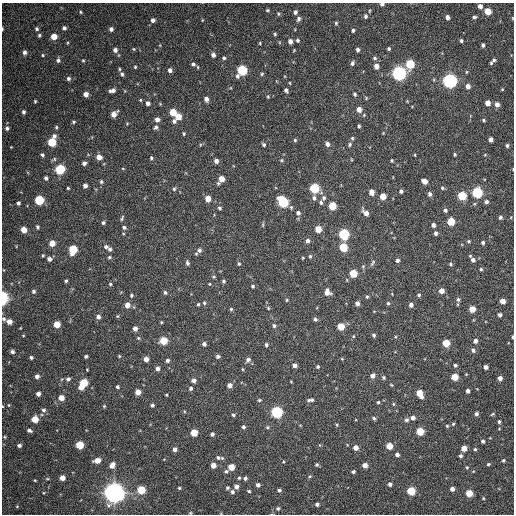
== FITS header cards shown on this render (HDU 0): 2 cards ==
NAXIS1  =                  512 / Axis length
NAXIS2  =                  512 / Axis length

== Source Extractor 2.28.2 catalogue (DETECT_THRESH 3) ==
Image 512 x 512 px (HDU 0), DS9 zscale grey, 1 PNG px = 1 image px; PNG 516 x 516 px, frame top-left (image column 1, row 512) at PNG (2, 3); no overlay
Background 194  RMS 14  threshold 41.7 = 3 sigma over >= 5 px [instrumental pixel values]
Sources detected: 331; all 331 listed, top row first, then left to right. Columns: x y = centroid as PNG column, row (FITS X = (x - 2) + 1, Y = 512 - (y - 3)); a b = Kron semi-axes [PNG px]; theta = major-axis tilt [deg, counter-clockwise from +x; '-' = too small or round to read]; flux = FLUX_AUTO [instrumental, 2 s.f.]
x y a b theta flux
382 4 4 4 - 2500
480 6 5 4 - 4100
267 10 5 3 - 1100
488 11 5 5 - 16000
81 12 4 3 - 970
295 12 4 4 - 2300
278 14 5 4 - 1200
366 16 6 5 - 2300
448 17 4 4 - 3700
474 17 5 4 - 1800
512 18 4 3 - 710
298 19 6 5 - 2500
153 20 5 5 - 3300
202 20 5 3 - 760
336 23 4 4 - 1200
64 28 5 5 - 2200
2 29 3 2 - 820
37 29 5 4 - 1700
111 29 5 4 - 2800
353 30 4 3 - 1600
275 34 4 4 - 1100
39 35 5 4 - 1400
54 36 5 5 - 11000
297 40 5 4 - 1600
290 41 4 4 - 4600
461 41 4 3 - 1600
260 43 3 3 - 900
483 45 4 3 - 1800
134 49 4 4 - 930
389 49 4 3 - 1400
115 50 5 5 - 3300
358 50 4 4 - 2500
24 52 5 4 - 2900
43 55 4 4 - 1000
213 55 5 4 - 3300
224 58 5 4 - 1500
375 58 6 4 -23 1600
58 60 6 5 - 2300
83 60 3 3 - 980
494 60 5 4 - 1500
352 63 6 4 69 2300
491 63 4 4 - 1000
193 64 6 5 - 2200
410 64 6 5 - 39000
376 66 5 5 - 5200
135 67 4 3 - 930
119 69 5 3 - 990
170 70 5 4 - 2800
242 70 7 5 58 63000
467 72 4 3 - 860
399 73 6 6 - 280000
122 74 5 4 - 1800
262 74 5 4 - 1200
68 78 6 6 - 2100
434 80 5 3 - 900
450 81 6 6 - 260000
290 83 4 2 - 670
468 86 5 5 - 4700
502 89 3 3 - 730
112 90 7 4 12 3600
286 90 5 4 - 2300
86 94 4 4 - 5200
355 94 4 4 - 1500
268 96 5 4 - 1100
206 99 5 4 - 3700
140 100 4 3 - 830
35 101 4 3 - 1200
407 101 4 4 - 750
148 103 5 5 - 3200
488 103 4 4 - 6900
497 104 5 5 - 4200
359 109 5 5 - 5700
23 112 5 4 - 2200
173 112 5 5 - 18000
114 114 6 4 49 7600
178 116 5 5 - 11000
157 119 5 5 - 3800
484 120 5 3 - 1200
174 121 6 5 - 2500
74 122 5 4 - 1300
359 126 4 3 - 1400
56 127 5 4 - 1300
156 127 5 5 - 2300
7 128 5 5 - 2300
184 133 4 3 - 1200
383 133 3 3 - 680
352 138 5 4 - 1300
491 139 4 4 - 3600
295 140 4 4 - 1300
52 142 7 5 69 36000
327 144 5 5 - 3600
350 144 5 5 - 1700
264 145 6 4 -46 1700
507 145 4 4 - 1700
11 147 3 3 - 550
455 154 3 3 - 1300
42 155 5 4 - 1900
415 155 4 3 - 750
485 155 5 3 - 790
99 157 6 5 - 6300
151 158 5 4 - 1400
54 159 7 5 31 1500
281 160 4 4 - 1000
216 161 5 4 - 4000
392 161 4 3 - 1300
84 163 5 4 - 2600
60 169 5 5 - 56000
123 169 4 3 - 680
513 169 3 2 - 560
46 178 4 4 - 2400
221 179 7 5 57 10000
424 181 5 4 - 6300
101 182 5 4 - 1500
85 186 4 4 - 3400
68 188 3 3 - 1000
314 188 5 5 - 53000
442 188 5 4 - 1300
174 189 6 5 - 1600
401 191 4 4 - 2200
371 192 5 4 - 6800
477 193 6 5 - 80000
430 194 5 4 - 2700
383 196 5 4 - 13000
462 196 5 5 - 33000
314 198 6 5 - 2500
324 198 6 6 - 2300
208 199 5 4 - 11000
39 200 5 5 - 46000
283 202 7 5 -58 77000
321 202 5 5 - 1900
486 202 5 5 - 2400
18 203 4 3 - 2100
332 206 5 5 - 21000
291 207 5 4 - 1500
219 208 4 4 - 1600
445 210 5 4 - 2100
298 213 5 5 - 2500
365 213 8 4 -47 5000
500 217 5 4 - 2100
122 218 8 3 66 1500
451 221 5 5 - 23000
103 223 5 4 - 1800
263 225 7 3 90 1100
433 225 4 4 - 2900
37 227 5 4 - 1600
124 227 6 5 - 1900
318 229 5 5 - 14000
24 230 5 4 - 10000
436 233 5 4 - 2200
344 234 6 5 - 81000
307 241 6 5 - 3000
469 241 4 3 - 1200
52 243 5 5 - 9800
483 243 4 4 - 1700
106 247 5 5 - 2300
343 247 5 5 - 33000
110 249 5 4 - 2300
73 250 6 5 - 34000
199 250 7 6 - 3200
43 255 5 4 - 1100
310 256 5 4 - 1300
109 257 5 4 - 1400
303 258 3 3 - 840
49 259 6 5 - 3100
397 260 4 4 - 2500
473 260 6 5 - 3500
187 263 6 4 -77 2000
372 263 10 4 62 1800
239 264 5 4 - 1400
451 264 4 4 - 1300
481 269 4 4 - 1200
4 270 3 2 - 560
353 273 5 5 - 25000
214 277 5 4 - 1100
66 281 3 3 - 1400
224 281 4 4 - 1500
110 284 5 4 - 1400
209 284 4 3 - 770
253 286 5 4 - 1400
33 291 5 5 - 2000
441 291 5 5 - 6000
165 292 5 4 - 1700
327 292 6 6 - 7000
131 295 5 4 - 1300
419 295 4 4 - 1500
367 297 5 4 - 1300
3 298 7 4 90 62000
458 299 6 5 - 1800
287 300 4 3 - 940
502 301 4 4 - 6800
204 303 5 4 - 1300
357 303 5 4 - 4000
388 303 5 4 - 1400
198 304 4 3 - 1100
127 305 5 5 - 6300
411 305 5 4 - 3200
268 308 5 4 - 1100
231 309 4 4 - 1200
472 309 5 5 - 12000
500 315 4 4 - 2600
117 316 5 4 - 1000
98 317 5 5 - 3600
4 319 6 5 - 1900
315 319 5 4 - 2100
9 321 5 5 - 7200
161 322 3 3 - 820
57 324 5 5 - 14000
274 326 5 5 - 2000
341 326 5 5 - 16000
135 328 4 4 - 4500
23 335 4 2 - 680
374 335 5 4 - 1700
513 337 4 2 - 1400
138 338 4 4 - 1100
163 341 5 5 - 26000
475 341 5 4 - 3400
446 343 5 5 - 20000
204 344 4 4 - 2200
266 345 4 4 - 1600
473 350 6 5 - 2100
12 352 5 4 - 2400
86 356 4 3 - 1700
119 356 4 4 - 950
218 356 4 4 - 2100
31 357 3 3 - 1800
146 359 4 4 - 5500
342 359 4 3 - 770
167 360 4 4 - 2300
248 360 7 5 40 2800
295 365 4 4 - 3500
455 365 4 4 - 1600
318 366 4 4 - 1300
486 367 4 4 - 3900
157 368 4 4 - 3200
87 369 3 2 - 770
242 369 4 3 - 770
37 376 5 5 - 3400
372 376 5 4 - 4600
383 377 5 4 - 1500
455 377 5 5 - 17000
500 378 4 4 - 4400
68 379 5 4 - 2500
194 380 4 4 - 3800
291 382 4 2 - 630
84 383 5 5 - 27000
230 385 5 5 - 5200
391 385 4 3 - 840
81 387 5 4 - 8300
117 387 4 4 - 1500
191 388 5 4 - 2000
468 391 4 4 - 2900
138 392 5 4 - 8400
419 393 7 4 -61 16000
38 394 4 4 - 4200
166 395 3 2 - 870
61 398 5 4 - 8800
259 400 5 4 - 1100
308 400 5 3 - 1400
312 400 5 4 - 1400
378 402 4 4 - 1100
393 404 5 3 - 980
9 405 5 3 - 790
152 405 4 3 - 1900
104 406 4 4 - 1000
44 410 6 5 - 2300
276 412 6 5 - 110000
476 414 4 4 - 2600
492 414 5 3 - 1200
233 415 5 4 - 1500
374 418 4 4 - 1800
413 418 5 5 - 3700
35 419 5 5 - 15000
406 420 6 5 - 1900
499 422 5 4 - 1600
453 424 4 4 - 1300
337 425 5 3 - 890
447 426 4 4 - 1100
243 427 4 4 - 2000
267 427 5 4 - 1200
29 430 5 4 - 2200
420 431 5 5 - 23000
194 433 5 5 - 17000
212 434 4 4 - 2300
5 437 4 4 - 910
483 441 4 4 - 2000
19 445 4 4 - 2300
79 445 5 5 - 27000
389 446 5 4 - 15000
356 447 4 4 - 6000
464 448 5 4 - 9000
175 449 4 4 - 3600
475 449 5 4 - 1300
397 455 4 4 - 3200
460 456 4 3 - 1800
218 458 5 4 - 1500
222 458 5 4 - 1300
97 460 5 4 - 9200
503 460 4 4 - 1400
283 462 4 3 - 800
488 464 5 3 - 1200
112 465 6 4 51 5900
213 465 4 4 - 7100
317 465 4 4 - 1400
365 465 4 4 - 6500
231 467 5 5 - 13000
467 467 4 4 - 970
226 471 4 4 - 1700
353 472 4 3 - 1700
310 476 6 4 2 1300
62 478 4 4 - 7100
239 478 4 4 - 1100
245 478 4 4 - 2000
35 480 3 2 - 740
390 484 4 4 - 2600
258 485 4 4 - 3000
236 486 5 4 - 4000
179 488 4 3 - 1100
227 488 4 4 - 1600
452 489 4 4 - 3600
141 490 5 5 - 28000
279 490 4 4 - 1900
249 491 4 4 - 1200
411 491 5 5 - 31000
232 492 5 5 - 2300
114 493 7 7 - 930000
469 493 5 5 - 16000
483 498 4 3 - 830
317 504 4 4 - 2600
17 506 5 5 - 1000
278 508 5 5 - 1900
190 513 4 4 - 900
At the frame edge (FLAGS 8, measured only in part): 8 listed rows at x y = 382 4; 512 18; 2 29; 513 169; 3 298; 4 319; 513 337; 190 513